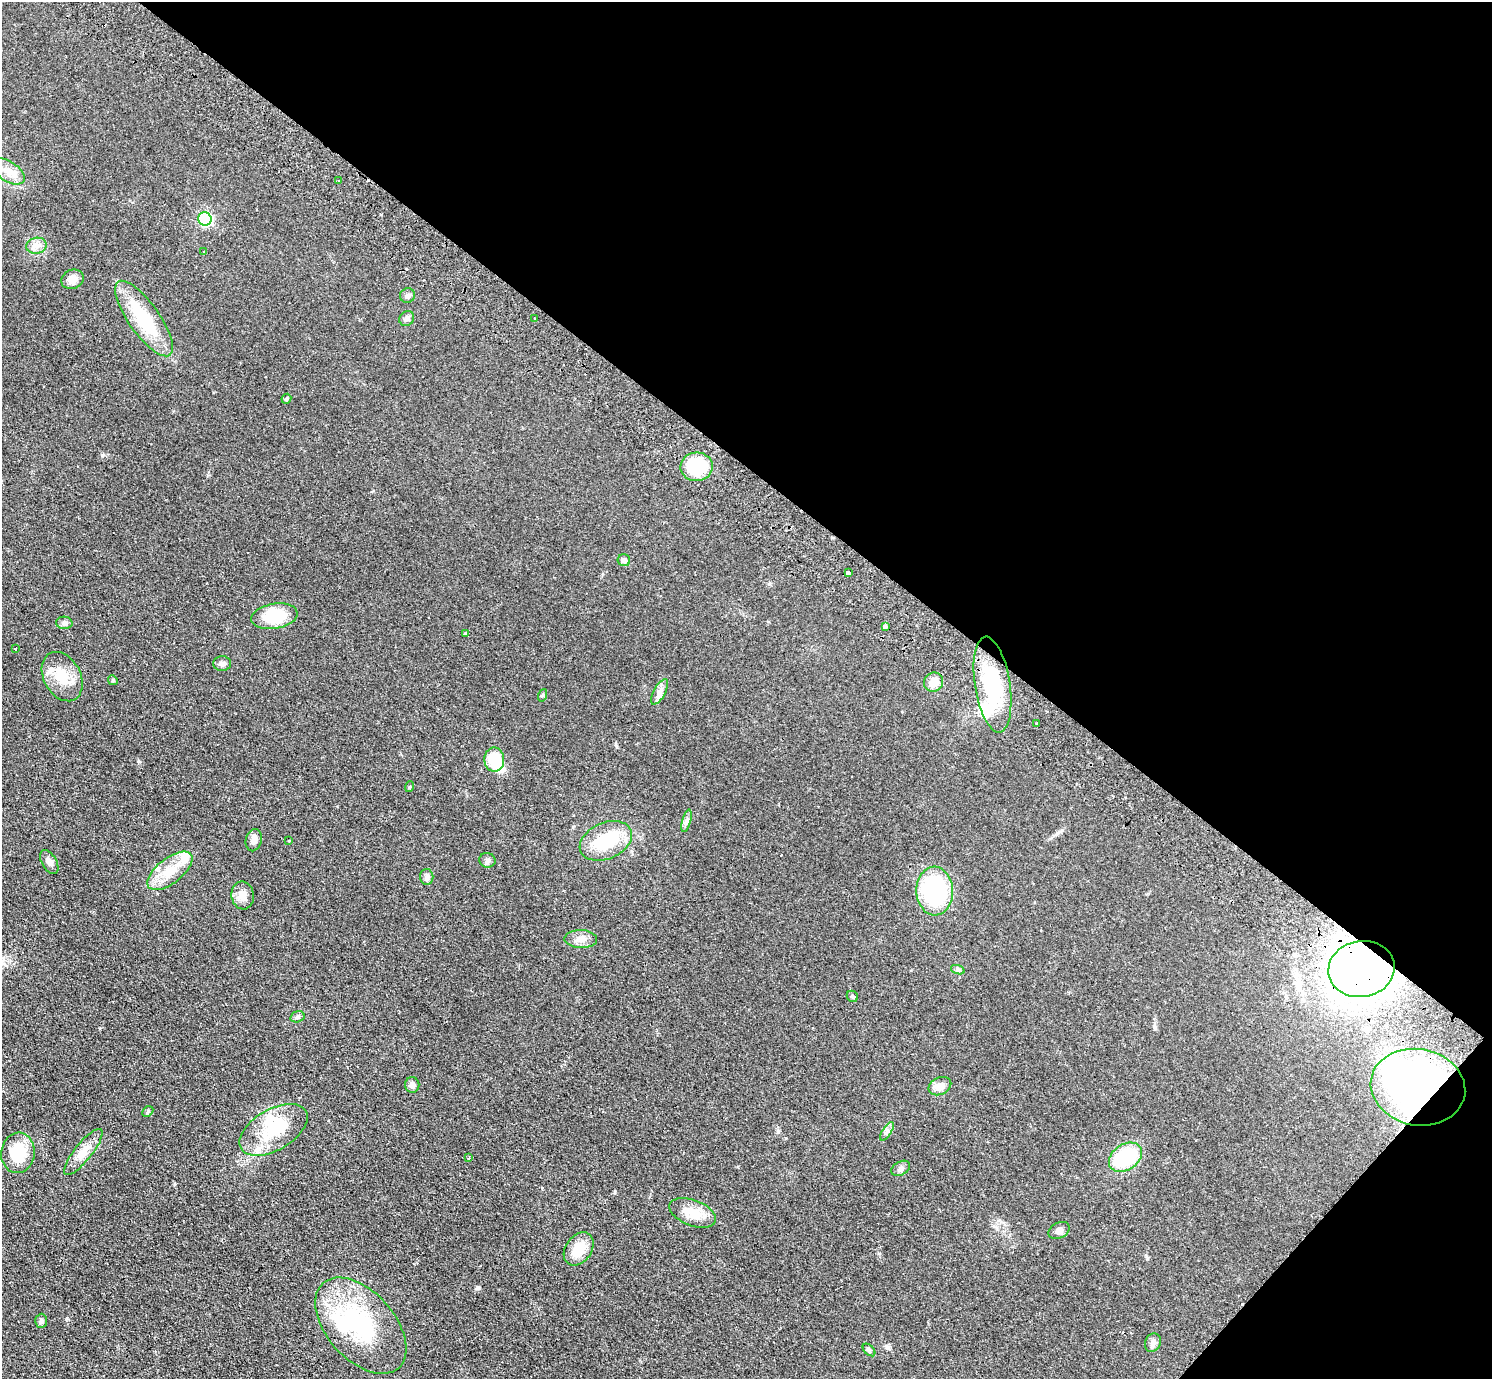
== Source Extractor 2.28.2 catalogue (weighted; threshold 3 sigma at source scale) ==
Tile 8 of 4 x 4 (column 4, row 2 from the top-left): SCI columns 4513-6002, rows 2959-4335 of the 6042 x 6058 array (HDU 1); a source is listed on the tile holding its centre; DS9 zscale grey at full resolution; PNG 1494 x 1381 px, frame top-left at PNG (2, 2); each listed source drawn as its Kron ellipse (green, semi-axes under 4 px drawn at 4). Shown black and unused: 37% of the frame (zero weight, under 2 of 3 exposures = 3% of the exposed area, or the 3 px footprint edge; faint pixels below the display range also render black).
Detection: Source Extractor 2.28.2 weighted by HDU 2 'WHT'; one run over the whole footprint, this tile lists its part. Background 0.0829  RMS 0.0076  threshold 0.0344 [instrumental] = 3 sigma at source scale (4.5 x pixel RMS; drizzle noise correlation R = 1.50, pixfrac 1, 0.05/0.05 arcsec/px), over >= 5 px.
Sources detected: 75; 5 inside a brighter object's white glare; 5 cosmic-ray / hot-pixel residue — neither listed nor drawn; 3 inside a brighter listed object's ellipse — not listed separately; the other 62 listed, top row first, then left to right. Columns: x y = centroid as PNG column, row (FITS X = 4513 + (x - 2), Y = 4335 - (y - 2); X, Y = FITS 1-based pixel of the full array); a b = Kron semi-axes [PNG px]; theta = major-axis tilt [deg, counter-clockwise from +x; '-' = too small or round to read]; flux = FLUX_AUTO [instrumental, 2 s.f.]
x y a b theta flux
8 171 18 10 -34 8.6
339 181 4 3 - 1.1
205 219 7 6 - 94
36 246 10 8 12 4.1
204 252 3 3 - 2.1
73 279 11 9 24 5.4
407 296 7 7 - 2.2
407 318 8 7 - 2.1
535 318 3 2 - 1.1
144 319 45 15 -55 42
286 399 5 4 - 1.3
697 467 16 14 3 39
624 560 6 6 - 2.7
848 573 4 3 - 3.2
274 616 23 12 10 29
64 623 8 6 -2 2.2
885 627 4 3 - 3.5
465 633 4 4 - 1.4
15 649 3 3 - 1.5
222 664 9 7 4 2.3
62 677 26 18 -61 20
113 680 5 4 - 0.9
933 682 10 9 - 8
992 684 48 17 -81 54
659 692 14 6 61 4
543 695 6 4 70 1
1037 723 2 2 - 0.92
494 760 12 10 -88 23
409 787 5 3 - 0.74
686 821 11 3 75 2
254 840 11 8 77 4.2
289 841 3 2 - 0.86
606 841 27 18 24 36
487 860 8 7 - 2.1
49 862 13 7 -60 3.5
170 871 27 12 38 17
427 877 8 6 -88 2.4
935 891 24 18 -87 79
243 895 14 11 -81 5.8
581 939 16 9 -1 5.9
1361 969 33 28 9 710
958 970 7 4 -18 1.3
852 996 6 5 - 1.3
297 1017 7 5 15 1.7
412 1085 8 7 - 3.2
940 1086 12 8 26 6.8
1418 1087 47 38 -11 240
148 1111 6 4 45 1.1
273 1130 37 20 30 32
887 1131 10 4 56 2
83 1152 28 8 51 10
18 1153 20 16 83 26
1125 1157 18 12 34 54
468 1158 3 3 - 0.82
901 1168 10 6 29 2.3
693 1213 24 12 -21 15
1059 1230 11 7 27 3.3
579 1249 18 13 55 15
41 1321 7 6 - 1.5
361 1326 57 34 -48 75
1153 1343 9 7 65 3.3
869 1350 7 4 -45 1.4
Overlapping masked pixels (flux is a lower limit): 2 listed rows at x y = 1361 969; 1418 1087
Unlisted compact peaks at least as high as the median listed source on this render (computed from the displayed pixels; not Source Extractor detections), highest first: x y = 478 1288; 67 1318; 102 455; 138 761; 879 1253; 886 1346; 1154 1027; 174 1184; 769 584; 381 214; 778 1132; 573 827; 100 1028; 542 1188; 614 1192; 616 744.